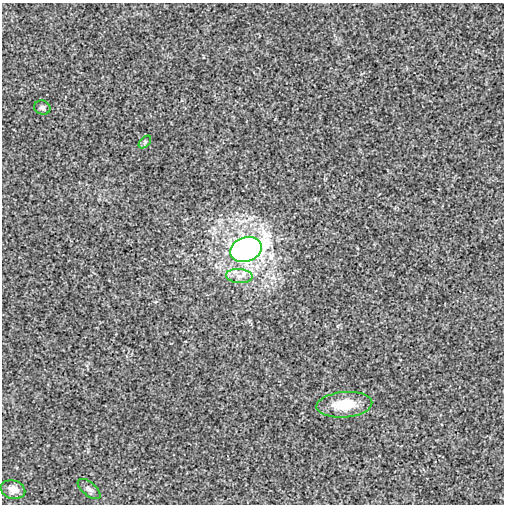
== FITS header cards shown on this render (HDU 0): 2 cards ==
NAXIS1  =                  502
NAXIS2  =                  502

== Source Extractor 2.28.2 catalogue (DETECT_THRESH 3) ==
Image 502 x 502 px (HDU 0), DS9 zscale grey, 1 PNG px = 1 image px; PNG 506 x 506 px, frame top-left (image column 1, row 502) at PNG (2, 3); each listed source drawn as its Kron ellipse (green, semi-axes under 4 px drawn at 4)
Background -1.32e-04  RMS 0.0028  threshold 0.00835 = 3 sigma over >= 5 px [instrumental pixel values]
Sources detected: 7; all 7 listed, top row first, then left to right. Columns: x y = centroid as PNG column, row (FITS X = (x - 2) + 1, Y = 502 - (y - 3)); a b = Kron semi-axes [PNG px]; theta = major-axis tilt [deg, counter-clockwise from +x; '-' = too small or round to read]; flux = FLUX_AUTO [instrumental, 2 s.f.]
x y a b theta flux
42 108 8 7 - 0.59
145 142 7 4 46 0.35
246 249 16 12 20 100
239 276 13 7 -5 1.6
344 405 28 12 5 6
89 489 14 6 -40 0.67
13 490 12 9 -16 1.8